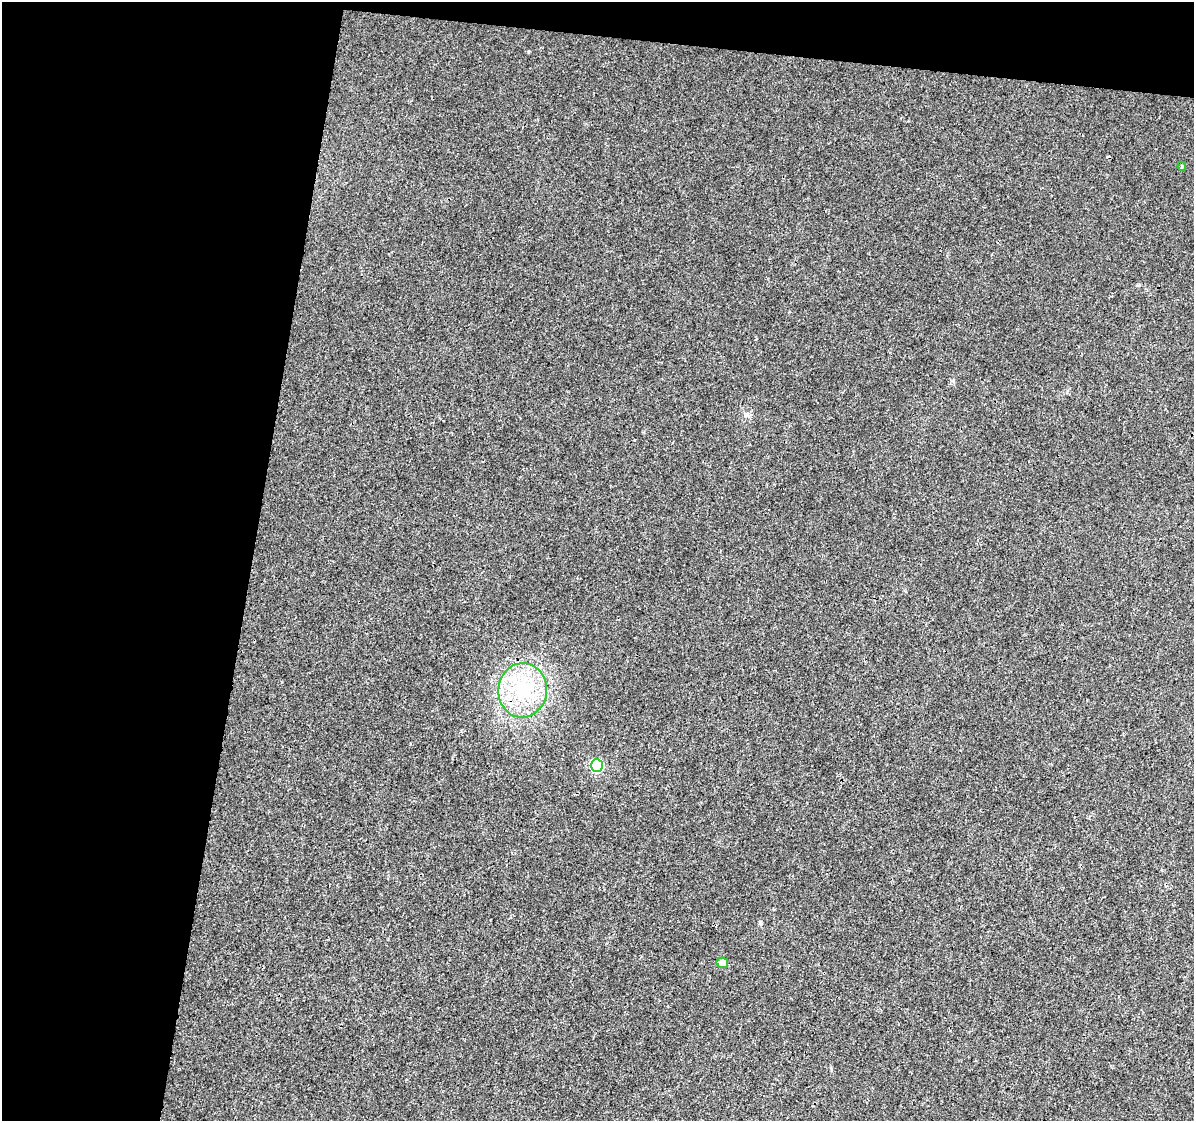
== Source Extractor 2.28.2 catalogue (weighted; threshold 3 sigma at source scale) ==
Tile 1 of 2 x 2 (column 1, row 1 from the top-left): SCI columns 1-1192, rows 1249-2367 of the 2384 x 2480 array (HDU 1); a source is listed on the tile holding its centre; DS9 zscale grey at full resolution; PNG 1196 x 1123 px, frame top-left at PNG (2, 2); each listed source drawn as its Kron ellipse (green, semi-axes under 4 px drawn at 4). Shown black and unused: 24% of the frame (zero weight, under 3 of 4 exposures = <1% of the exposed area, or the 3 px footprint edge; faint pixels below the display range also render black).
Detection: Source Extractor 2.28.2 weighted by HDU 2 'WHT'; one run over the whole footprint, this tile lists its part. Background 0.0111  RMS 0.0031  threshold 0.0142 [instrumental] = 3 sigma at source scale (4.5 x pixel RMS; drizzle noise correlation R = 1.50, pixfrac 1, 0.0396/0.0396 arcsec/px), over >= 5 px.
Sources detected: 5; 1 cosmic-ray / hot-pixel residue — neither listed nor drawn; the other 4 listed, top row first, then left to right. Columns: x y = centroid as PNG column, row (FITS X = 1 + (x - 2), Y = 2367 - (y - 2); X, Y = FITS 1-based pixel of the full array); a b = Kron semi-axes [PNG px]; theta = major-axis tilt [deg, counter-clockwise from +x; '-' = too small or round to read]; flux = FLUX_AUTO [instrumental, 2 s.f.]
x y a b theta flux
1182 166 4 4 - 0.34
523 690 27 24 85 19
597 765 6 6 - 29
722 963 6 5 - 3.1